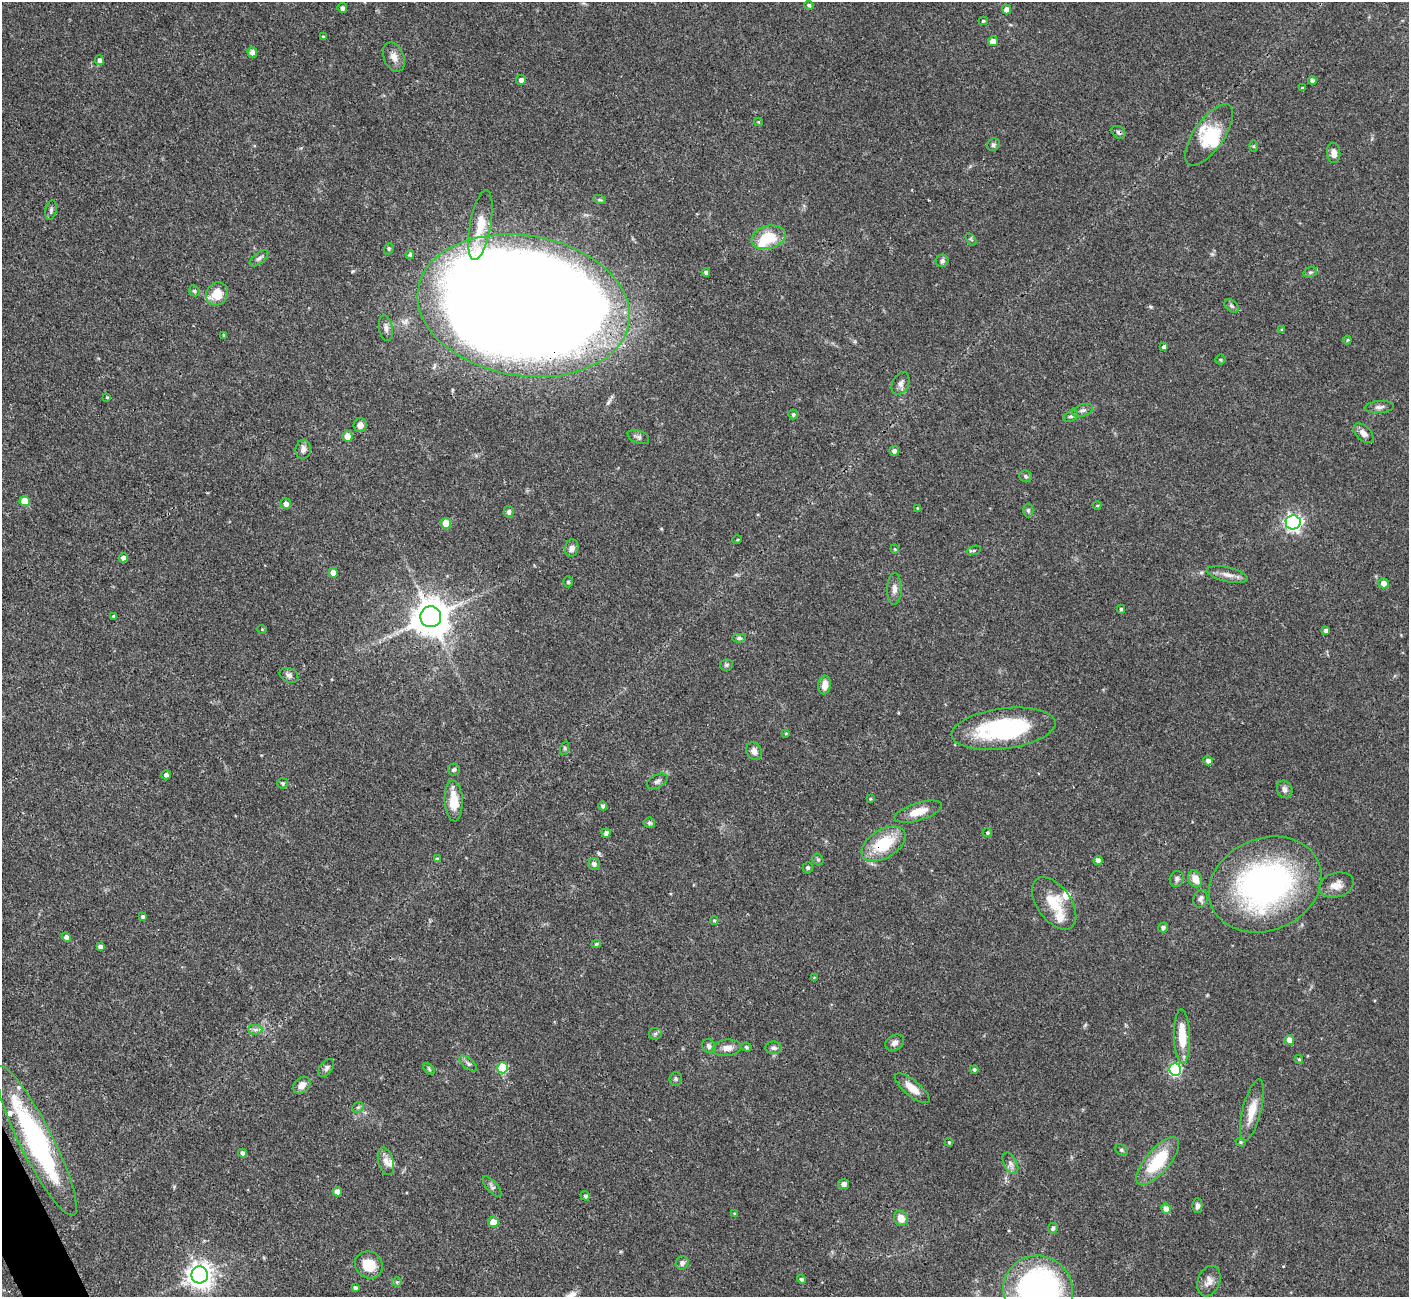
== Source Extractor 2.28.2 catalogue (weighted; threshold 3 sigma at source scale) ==
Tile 7 of 4 x 4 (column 3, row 2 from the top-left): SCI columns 2816-4222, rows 2745-4039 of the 5629 x 5618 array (HDU 1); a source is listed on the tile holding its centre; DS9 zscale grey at full resolution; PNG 1411 x 1299 px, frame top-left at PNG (2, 2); each listed source drawn as its Kron ellipse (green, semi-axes under 4 px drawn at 4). Shown black and unused: <1% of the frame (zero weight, under 3 of 4 exposures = <1% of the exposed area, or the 3 px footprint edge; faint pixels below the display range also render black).
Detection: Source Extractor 2.28.2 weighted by HDU 2 'WHT'; one run over the whole footprint, this tile lists its part. Background 0.0876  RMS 0.0036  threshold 0.0162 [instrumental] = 3 sigma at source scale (4.5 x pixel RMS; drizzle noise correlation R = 1.50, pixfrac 1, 0.05/0.05 arcsec/px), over >= 5 px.
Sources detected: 172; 2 inside a brighter object's white glare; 1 cosmic-ray / hot-pixel residue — neither listed nor drawn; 7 inside a brighter listed object's ellipse — not listed separately; the other 162 listed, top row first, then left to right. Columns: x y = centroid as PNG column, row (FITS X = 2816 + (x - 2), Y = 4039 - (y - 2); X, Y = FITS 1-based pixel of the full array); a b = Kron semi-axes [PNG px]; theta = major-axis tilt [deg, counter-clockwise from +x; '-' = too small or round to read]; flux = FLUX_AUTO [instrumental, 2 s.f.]
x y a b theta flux
809 5 5 4 - 0.83
342 8 5 4 - 1.1
1007 10 5 4 - 2.6
983 21 5 4 - 0.57
323 37 3 3 - 0.44
993 41 5 5 - 3.3
252 52 5 5 - 2.4
394 57 15 10 -68 2.7
99 60 5 4 - 1.1
521 80 5 5 - 1.5
1312 80 4 4 - 1.2
1302 88 3 3 - 0.46
758 122 4 4 - 0.32
1119 132 7 5 -41 0.88
1209 135 36 15 55 11
993 145 7 6 - 0.72
1254 146 6 4 89 0.45
1334 153 10 6 -83 2.1
600 200 6 4 -18 0.49
51 210 10 5 76 0.87
480 225 35 10 80 8.2
768 237 17 11 15 12
971 239 7 4 -55 0.49
389 249 6 4 70 0.55
410 255 4 4 - 0.61
259 258 11 5 39 1.1
942 261 6 6 - 1
706 272 4 4 - 0.78
1310 272 7 5 19 0.7
194 291 6 5 - 0.58
217 294 12 10 55 7.1
523 306 107 70 -10 1800
1231 306 8 5 -40 0.82
386 328 13 7 -80 1.6
1282 330 3 3 - 0.46
224 335 4 4 - 0.42
1347 340 4 4 - 0.43
1164 347 4 4 - 1.4
1220 360 5 5 - 0.57
901 383 12 8 62 1.7
107 397 4 3 - 0.41
1379 407 15 6 5 1.4
1083 410 11 6 18 1.3
793 414 5 4 - 0.69
1071 416 8 5 30 0.75
360 425 7 6 - 2.4
1363 433 12 7 -43 2.1
347 436 5 5 - 4.2
638 437 11 6 -21 1.1
303 449 9 7 83 1.8
894 451 5 4 - 1.2
1026 476 6 6 - 0.69
25 501 5 5 - 6.7
286 504 5 5 - 1.7
1097 506 4 3 - 0.34
917 508 4 4 - 0.33
1028 511 7 5 -89 0.65
509 512 6 5 - 1.1
1293 522 7 7 - 110
446 523 5 5 - 7.9
737 540 5 3 - 0.34
572 548 9 6 75 1.6
895 549 4 4 - 0.4
974 550 7 3 19 0.5
123 558 5 4 - 1.7
333 573 5 4 - 3.1
1227 575 21 7 -13 2.8
568 582 5 4 - 0.6
1384 583 5 5 - 2.2
894 589 15 7 88 2.1
1121 609 4 4 - 0.57
114 616 3 3 - 0.68
431 617 10 10 - 960
262 629 5 3 - 0.27
1326 630 4 4 - 1.2
739 638 7 4 0 0.65
726 665 6 5 - 0.63
289 675 10 7 -25 1.3
825 685 9 6 82 3
1004 729 52 20 7 42
786 733 4 4 - 0.39
565 748 7 4 72 0.53
754 751 9 7 -59 1.7
1208 761 5 4 - 1.3
454 769 6 5 - 0.66
166 775 5 4 - 1.1
657 781 11 6 26 1.1
282 783 5 5 - 0.64
1285 789 9 7 -63 1.4
870 799 4 3 - 0.4
454 801 20 9 -87 7.3
603 806 4 4 - 1
918 812 24 9 17 5.5
649 823 6 5 - 0.86
606 833 5 4 - 1.6
988 833 5 4 - 0.66
883 844 24 14 31 16
437 859 4 3 - 0.74
818 860 6 5 - 0.57
1098 860 4 4 - 1.9
594 864 6 5 - 1.1
808 867 5 5 - 0.72
1177 879 8 7 - 0.97
1195 879 9 6 -67 3.8
1265 884 58 46 23 110
1336 885 18 12 16 3.6
1200 899 9 7 71 1.3
1054 903 30 17 -54 11
143 917 4 4 - 0.8
714 920 4 4 - 0.42
1163 927 5 5 - 1
66 937 5 4 - 1.3
596 944 5 4 - 0.56
100 947 4 4 - 1.3
814 977 4 2 - 0.33
255 1030 7 5 0 1
655 1034 6 6 - 0.69
1182 1036 27 8 -88 9
1289 1040 5 4 - 3
895 1043 10 7 29 1.6
709 1046 7 6 - 1.1
746 1047 5 4 - 0.65
727 1048 14 8 6 2.6
774 1048 8 6 -1 1.1
1299 1059 4 3 - 0.41
468 1064 11 5 -40 0.92
326 1068 10 6 54 1.1
502 1068 5 5 - 16
429 1069 7 4 -46 0.52
974 1069 4 4 - 0.77
1175 1069 6 6 - 44
676 1079 7 6 - 0.63
302 1085 9 7 43 2.8
912 1088 21 8 -39 4.9
358 1107 6 4 42 0.59
1252 1110 32 9 76 5.8
36 1141 83 16 -63 67
949 1142 4 4 - 0.36
1241 1142 5 4 - 0.5
1121 1150 7 5 -40 0.69
242 1153 4 4 - 1.1
386 1161 14 7 -74 2.3
1158 1161 30 12 50 17
1010 1163 11 6 -62 1.5
844 1184 5 5 - 1.4
492 1186 13 5 -50 1.1
337 1192 5 4 - 1.8
585 1196 5 4 - 0.82
1197 1205 7 5 -90 1.1
1166 1209 5 4 - 3.3
735 1214 4 4 - 0.57
901 1218 8 6 -57 3.9
493 1222 5 5 - 3.7
1053 1228 5 5 - 0.87
682 1263 7 6 - 1.3
369 1265 14 13 - 7.5
200 1275 8 8 - 340
801 1279 4 4 - 0.63
1209 1281 16 11 68 2.8
397 1282 5 5 - 0.54
355 1288 4 3 - 0.9
1038 1290 35 34 - 110
Overlapping masked pixels (flux is a lower limit): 5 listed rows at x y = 1119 132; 523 306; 431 617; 883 844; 36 1141
Isophote crosses this tile's border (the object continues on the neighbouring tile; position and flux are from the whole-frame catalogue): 1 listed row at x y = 1038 1290